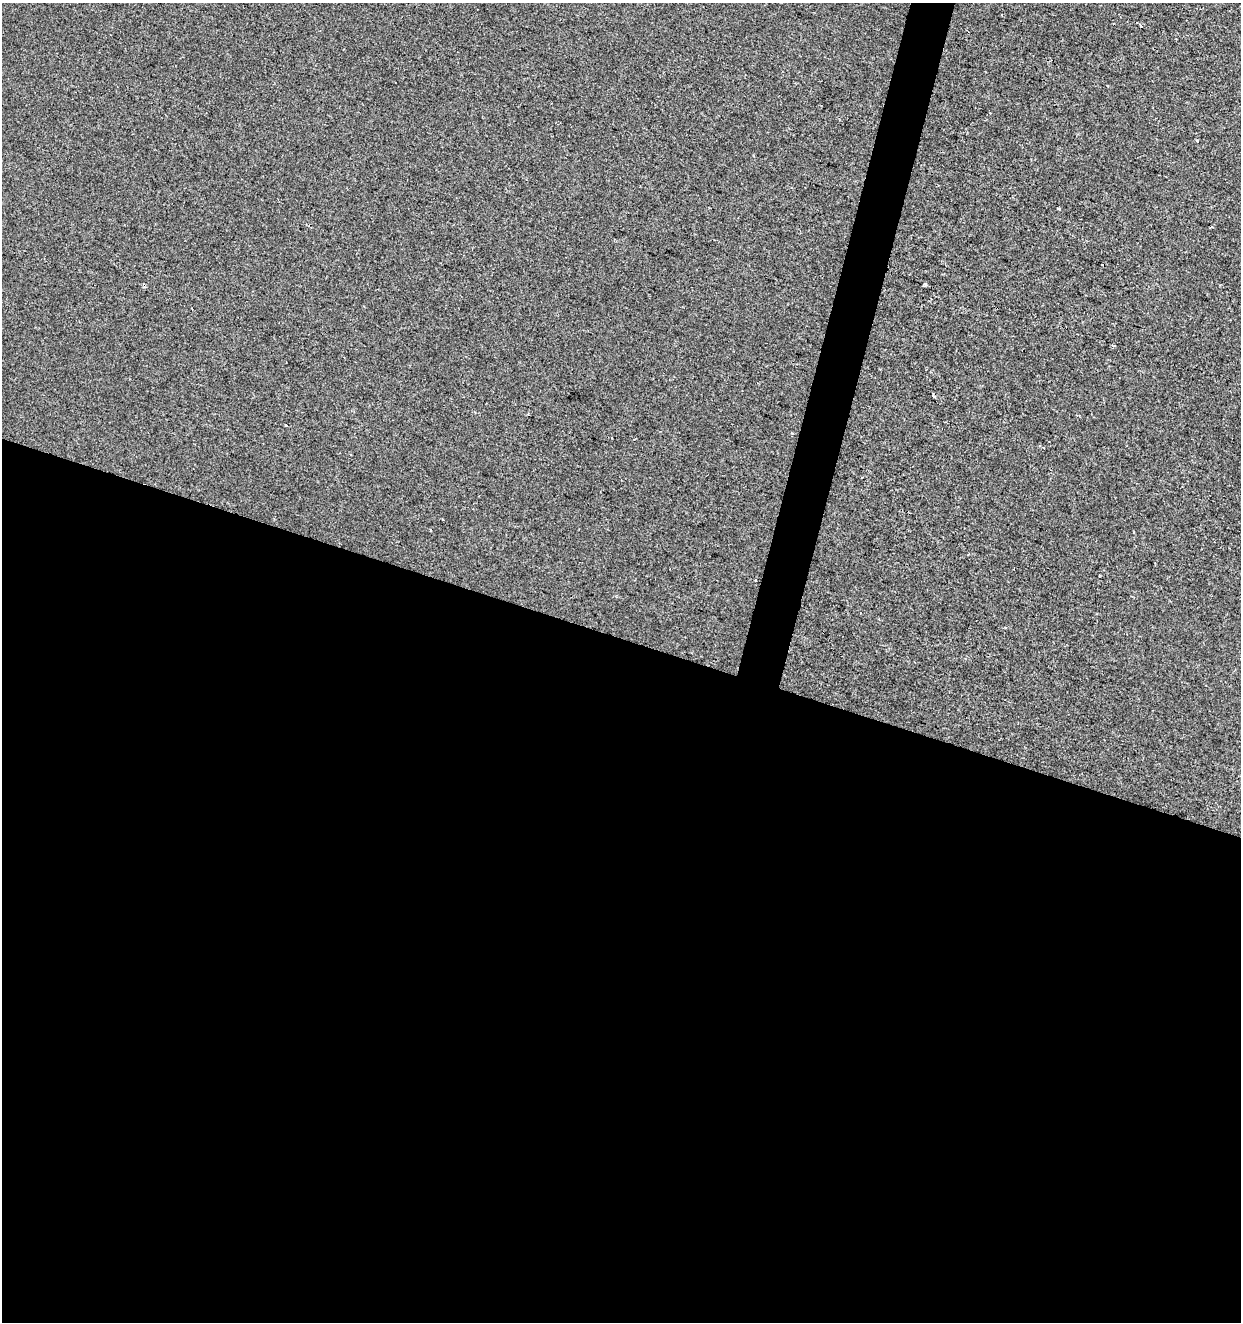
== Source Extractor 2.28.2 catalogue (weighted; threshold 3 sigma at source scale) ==
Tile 14 of 4 x 4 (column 2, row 4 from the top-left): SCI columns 1457-2695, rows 8-1327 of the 5452 x 5285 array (HDU 1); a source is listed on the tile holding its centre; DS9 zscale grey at full resolution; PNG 1243 x 1324 px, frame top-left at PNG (2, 3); no overlay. Shown black and unused: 54% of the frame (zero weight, under 2 of 3 exposures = <1% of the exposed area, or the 3 px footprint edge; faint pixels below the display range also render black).
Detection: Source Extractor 2.28.2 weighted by HDU 2 'WHT'; one run over the whole footprint, this tile lists its part. Background -3.79e-04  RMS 0.0041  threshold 0.0187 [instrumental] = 3 sigma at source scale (4.5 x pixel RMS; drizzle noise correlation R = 1.50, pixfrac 1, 0.0396/0.0396 arcsec/px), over >= 5 px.
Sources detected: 10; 2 cosmic-ray / hot-pixel residue — not listed; the other 8 listed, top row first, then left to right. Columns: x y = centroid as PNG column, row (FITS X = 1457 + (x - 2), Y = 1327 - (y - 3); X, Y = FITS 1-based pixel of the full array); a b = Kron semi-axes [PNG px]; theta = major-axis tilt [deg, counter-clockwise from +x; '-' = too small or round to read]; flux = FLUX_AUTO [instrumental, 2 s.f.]
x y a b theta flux
1141 26 3 3 - 1.5
1197 141 3 3 - 1.7
1058 209 3 3 - 1.6
1211 227 3 2 - 0.49
925 285 3 3 - 2.2
286 425 3 2 - 0.64
612 438 2 2 - 0.37
1043 447 3 2 - 0.36